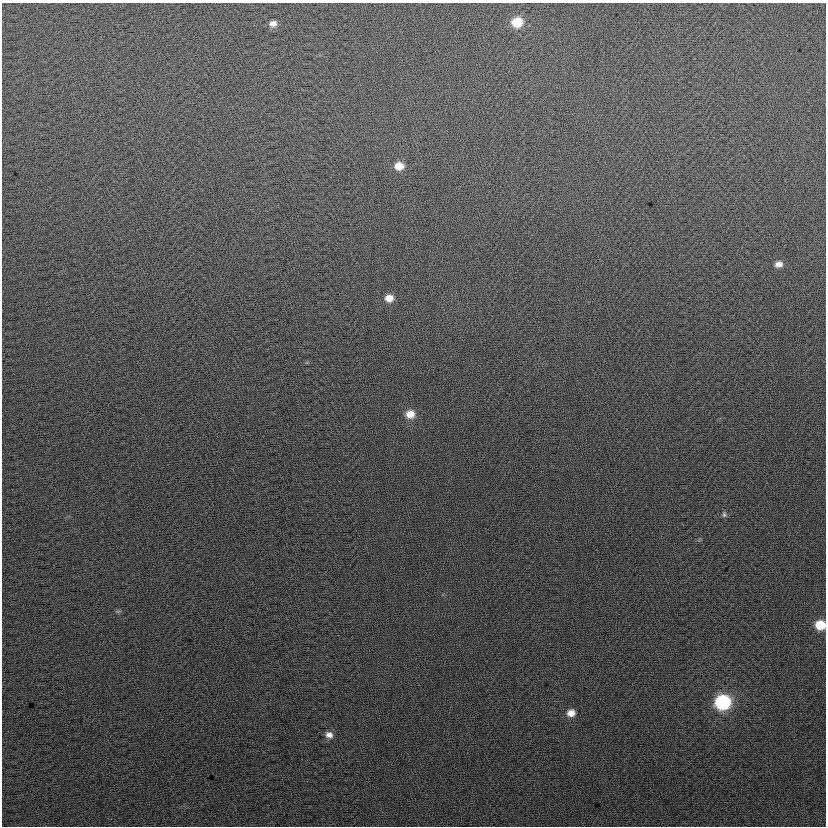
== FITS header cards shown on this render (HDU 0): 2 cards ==
NAXIS1  =                  824
NAXIS2  =                  824

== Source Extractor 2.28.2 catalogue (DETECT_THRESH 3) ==
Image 824 x 824 px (HDU 0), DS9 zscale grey, 1 PNG px = 1 image px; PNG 828 x 828 px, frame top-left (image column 1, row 824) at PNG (2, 3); no overlay
Background 24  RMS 14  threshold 42.6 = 3 sigma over >= 5 px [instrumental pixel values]
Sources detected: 12; all 12 listed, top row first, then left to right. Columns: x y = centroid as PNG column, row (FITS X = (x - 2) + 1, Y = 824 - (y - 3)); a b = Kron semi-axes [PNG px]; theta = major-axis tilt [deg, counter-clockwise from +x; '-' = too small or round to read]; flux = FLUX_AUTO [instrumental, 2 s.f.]
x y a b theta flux
517 22 10 9 - 28000
273 24 9 7 1 5500
399 166 9 8 - 12000
779 264 9 7 11 5900
389 298 9 8 - 9100
410 414 10 9 - 12000
724 514 7 6 - 2000
118 611 7 4 18 1400
820 625 9 8 - 24000
723 702 10 9 - 130000
571 713 9 8 - 8700
329 735 9 7 -33 5900
At the frame edge (FLAGS 8, measured only in part): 1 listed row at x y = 820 625